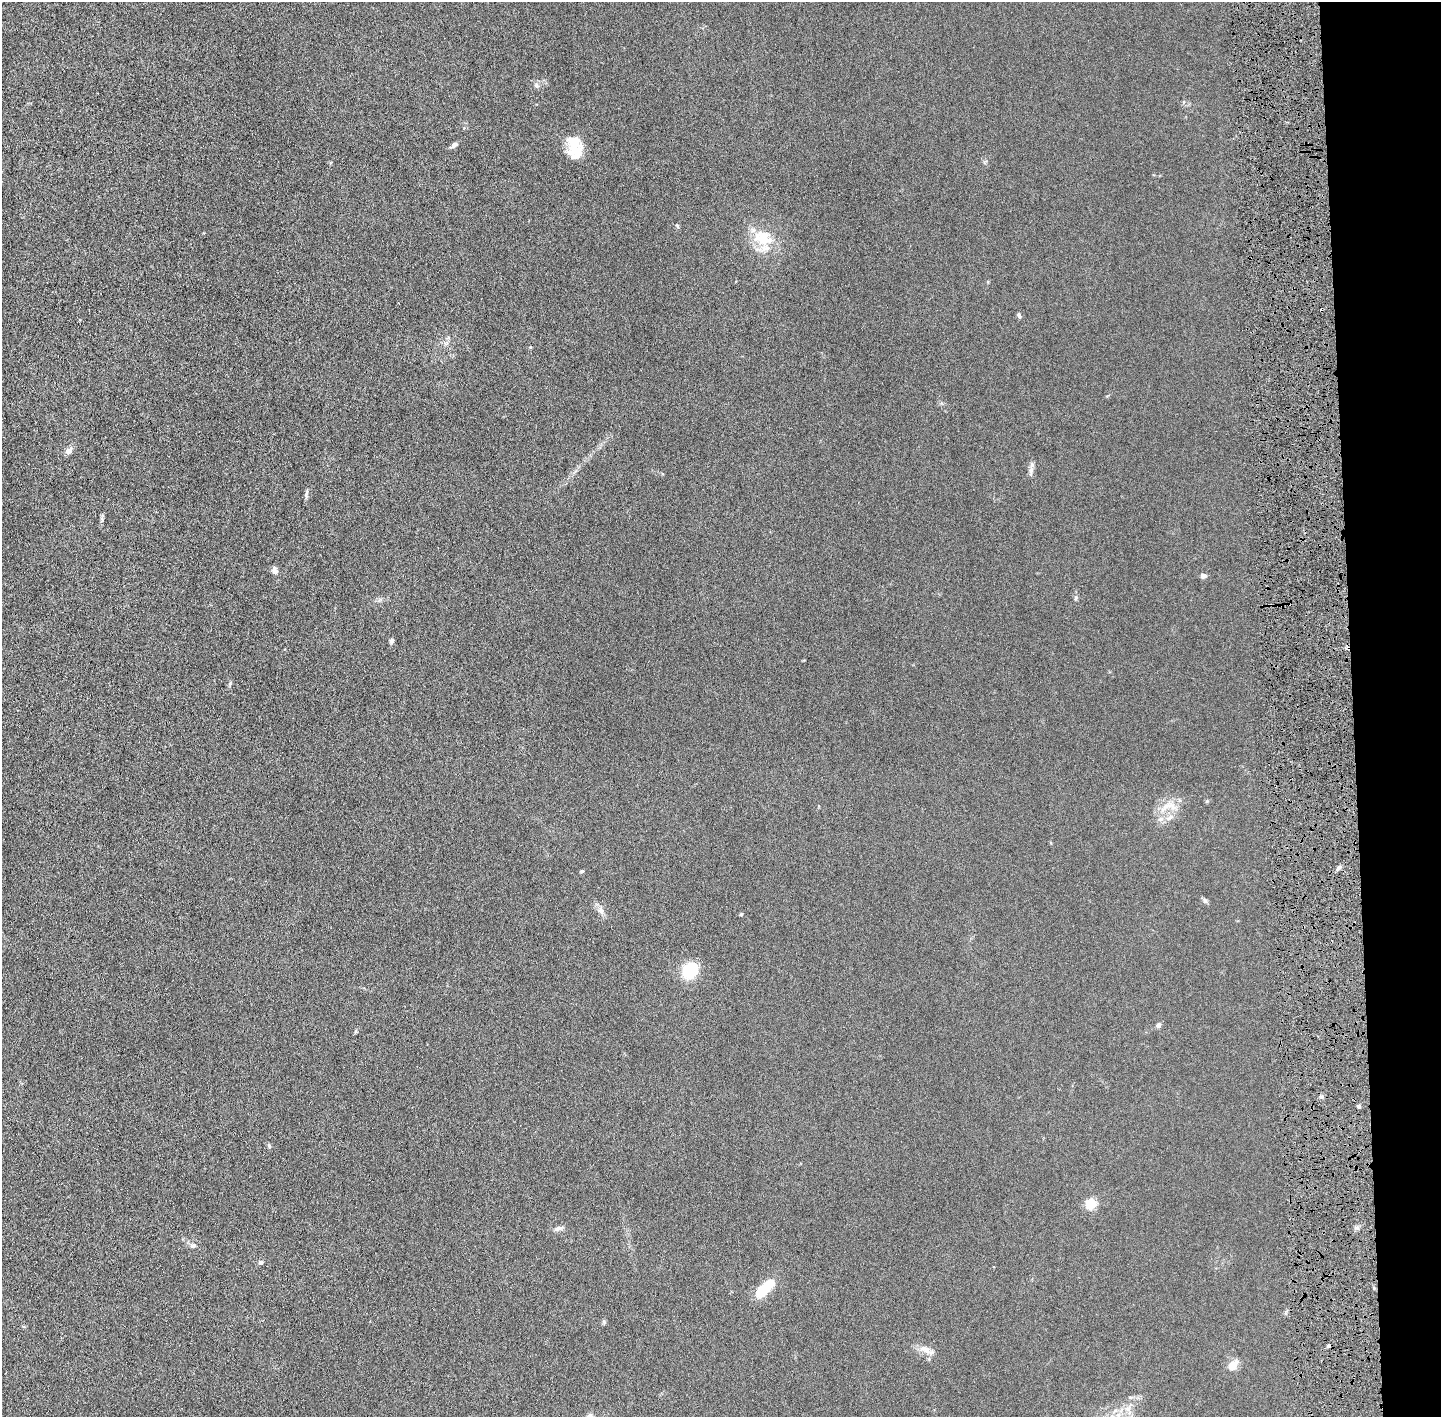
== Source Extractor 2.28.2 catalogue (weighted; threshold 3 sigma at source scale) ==
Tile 6 of 3 x 3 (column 3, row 2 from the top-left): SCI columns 2908-4346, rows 1421-2835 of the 4376 x 4256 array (HDU 1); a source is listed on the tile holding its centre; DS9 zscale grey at full resolution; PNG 1443 x 1419 px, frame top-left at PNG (2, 2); no overlay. Shown black and unused: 6% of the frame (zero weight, under 4 of 8 exposures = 1% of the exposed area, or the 3 px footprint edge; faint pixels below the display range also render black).
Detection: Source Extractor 2.28.2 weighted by HDU 2 'WHT'; one run over the whole footprint, this tile lists its part. Background 0.0134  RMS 0.0044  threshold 0.0178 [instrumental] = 3 sigma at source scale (4.09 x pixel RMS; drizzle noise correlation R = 1.36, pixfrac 0.8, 0.05/0.05 arcsec/px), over >= 5 px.
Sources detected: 40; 1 cosmic-ray / hot-pixel residue — not listed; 4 inside a brighter listed object's ellipse — not listed separately; the other 35 listed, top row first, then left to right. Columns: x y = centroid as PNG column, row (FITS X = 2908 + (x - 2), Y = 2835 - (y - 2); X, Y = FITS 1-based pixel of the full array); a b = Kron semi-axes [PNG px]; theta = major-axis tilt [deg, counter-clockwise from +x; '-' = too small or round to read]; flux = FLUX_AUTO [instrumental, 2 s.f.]
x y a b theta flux
536 85 6 5 - 0.84
454 145 7 5 45 1.2
575 148 23 15 29 6.4
763 238 21 20 - 12
1019 315 7 5 -71 0.73
530 347 4 4 - 0.34
69 451 11 7 34 1.6
1031 471 11 6 76 1.4
306 494 11 5 80 0.97
275 570 9 7 -63 1.4
1203 576 6 5 - 1.3
1076 598 6 4 88 0.56
392 641 6 5 - 0.88
230 683 6 5 - 0.58
1169 806 32 11 11 5.9
1339 867 6 5 - 0.77
582 871 4 3 - 0.79
1205 900 7 5 -45 0.77
601 910 10 6 -69 1.6
741 914 4 4 - 0.44
690 970 14 11 43 17
1158 1025 7 6 - 0.98
1359 1106 5 4 - 0.6
269 1146 6 5 - 0.57
1091 1204 5 5 - 32
558 1228 12 6 18 1.4
193 1245 8 6 -8 1.1
261 1262 5 4 - 1.2
764 1289 20 8 45 16
604 1321 6 4 73 0.55
925 1350 17 8 -24 2.8
1233 1365 15 9 48 3.4
1128 1409 8 5 55 1.2
1115 1411 7 4 19 0.81
590 1416 9 8 - 1.6
Isophote crosses this tile's border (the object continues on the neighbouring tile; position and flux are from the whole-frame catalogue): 1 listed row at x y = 590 1416